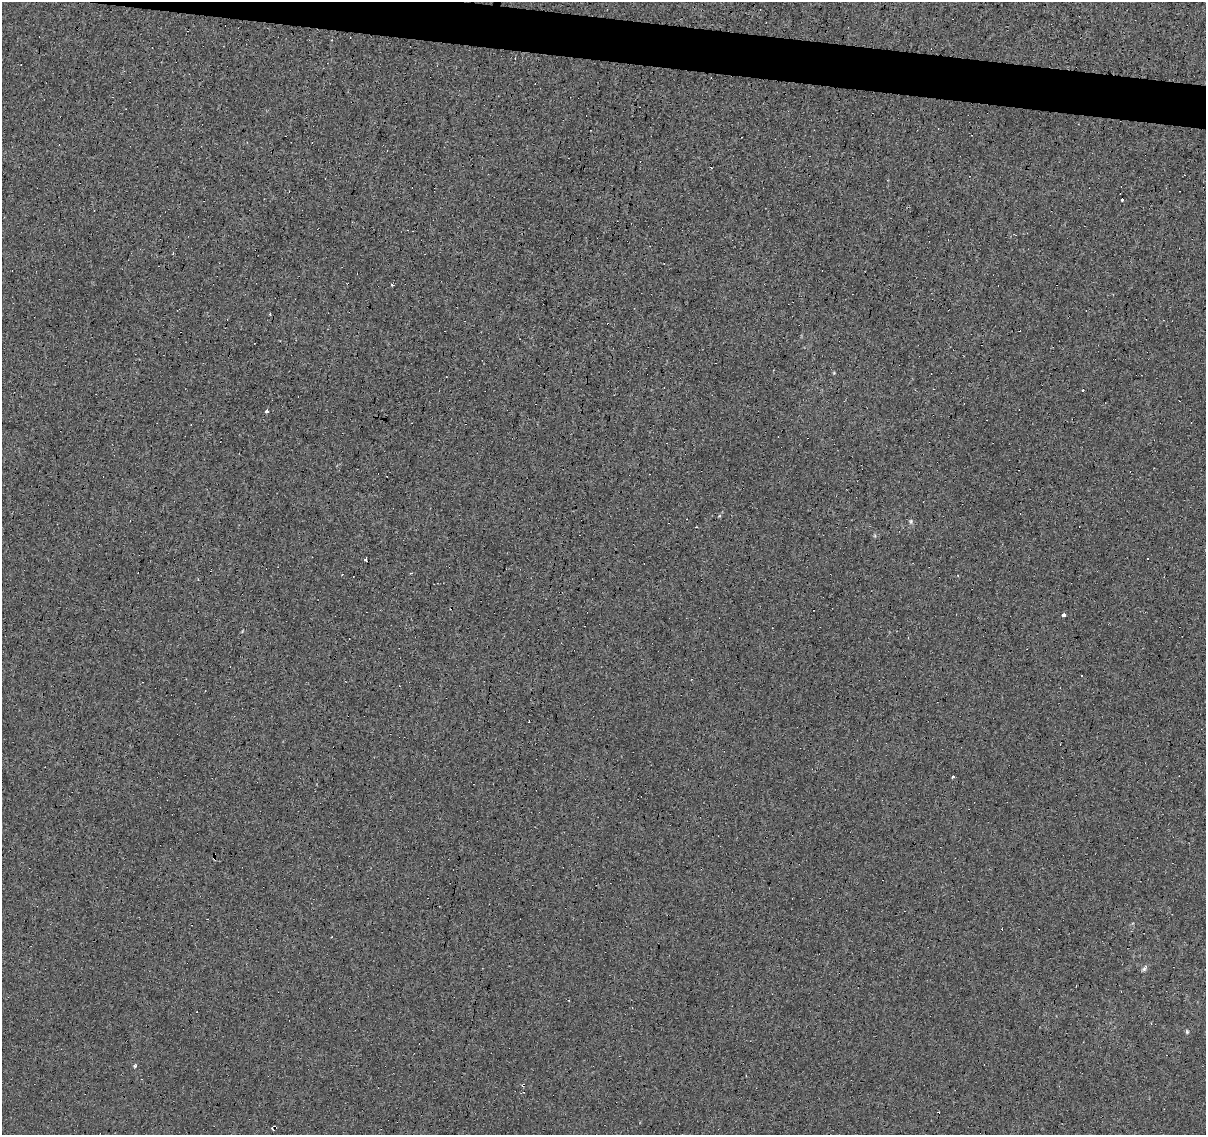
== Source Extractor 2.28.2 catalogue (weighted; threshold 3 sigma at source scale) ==
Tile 11 of 4 x 4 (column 3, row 3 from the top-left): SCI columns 2411-3614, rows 1355-2487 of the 4824 x 5035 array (HDU 1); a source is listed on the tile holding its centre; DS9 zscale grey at full resolution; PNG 1208 x 1137 px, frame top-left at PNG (2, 2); no overlay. Shown black and unused: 3% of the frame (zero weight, under 4 of 8 exposures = <1% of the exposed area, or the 3 px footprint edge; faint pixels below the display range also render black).
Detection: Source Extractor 2.28.2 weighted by HDU 2 'WHT'; one run over the whole footprint, this tile lists its part. Background -8.11e-05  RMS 0.0013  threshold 0.0054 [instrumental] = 3 sigma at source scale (4.09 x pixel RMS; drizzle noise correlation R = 1.36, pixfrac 0.8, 0.0396/0.0396 arcsec/px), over >= 5 px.
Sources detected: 30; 15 cosmic-ray / hot-pixel residue — not listed; the other 15 listed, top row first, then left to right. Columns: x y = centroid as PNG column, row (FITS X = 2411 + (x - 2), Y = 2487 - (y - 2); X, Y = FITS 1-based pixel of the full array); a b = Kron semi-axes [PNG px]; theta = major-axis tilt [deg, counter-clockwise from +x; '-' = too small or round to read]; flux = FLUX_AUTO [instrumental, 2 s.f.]
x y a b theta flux
1122 199 3 2 - 1.8
173 253 2 2 - 0.17
392 285 3 3 - 0.18
834 373 5 4 - 0.11
267 410 3 3 - 3.3
911 521 7 5 -90 0.26
1147 559 3 3 - 1.4
958 576 3 3 - 0.27
1064 615 3 3 - 9.9
953 777 3 3 - 0.96
214 855 7 4 77 0.28
1144 969 9 5 61 0.3
1187 1032 6 5 - 0.19
135 1066 4 4 - 0.19
523 1085 4 3 - 0.95
Overlapping masked pixels (flux is a lower limit): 2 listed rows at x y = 214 855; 523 1085